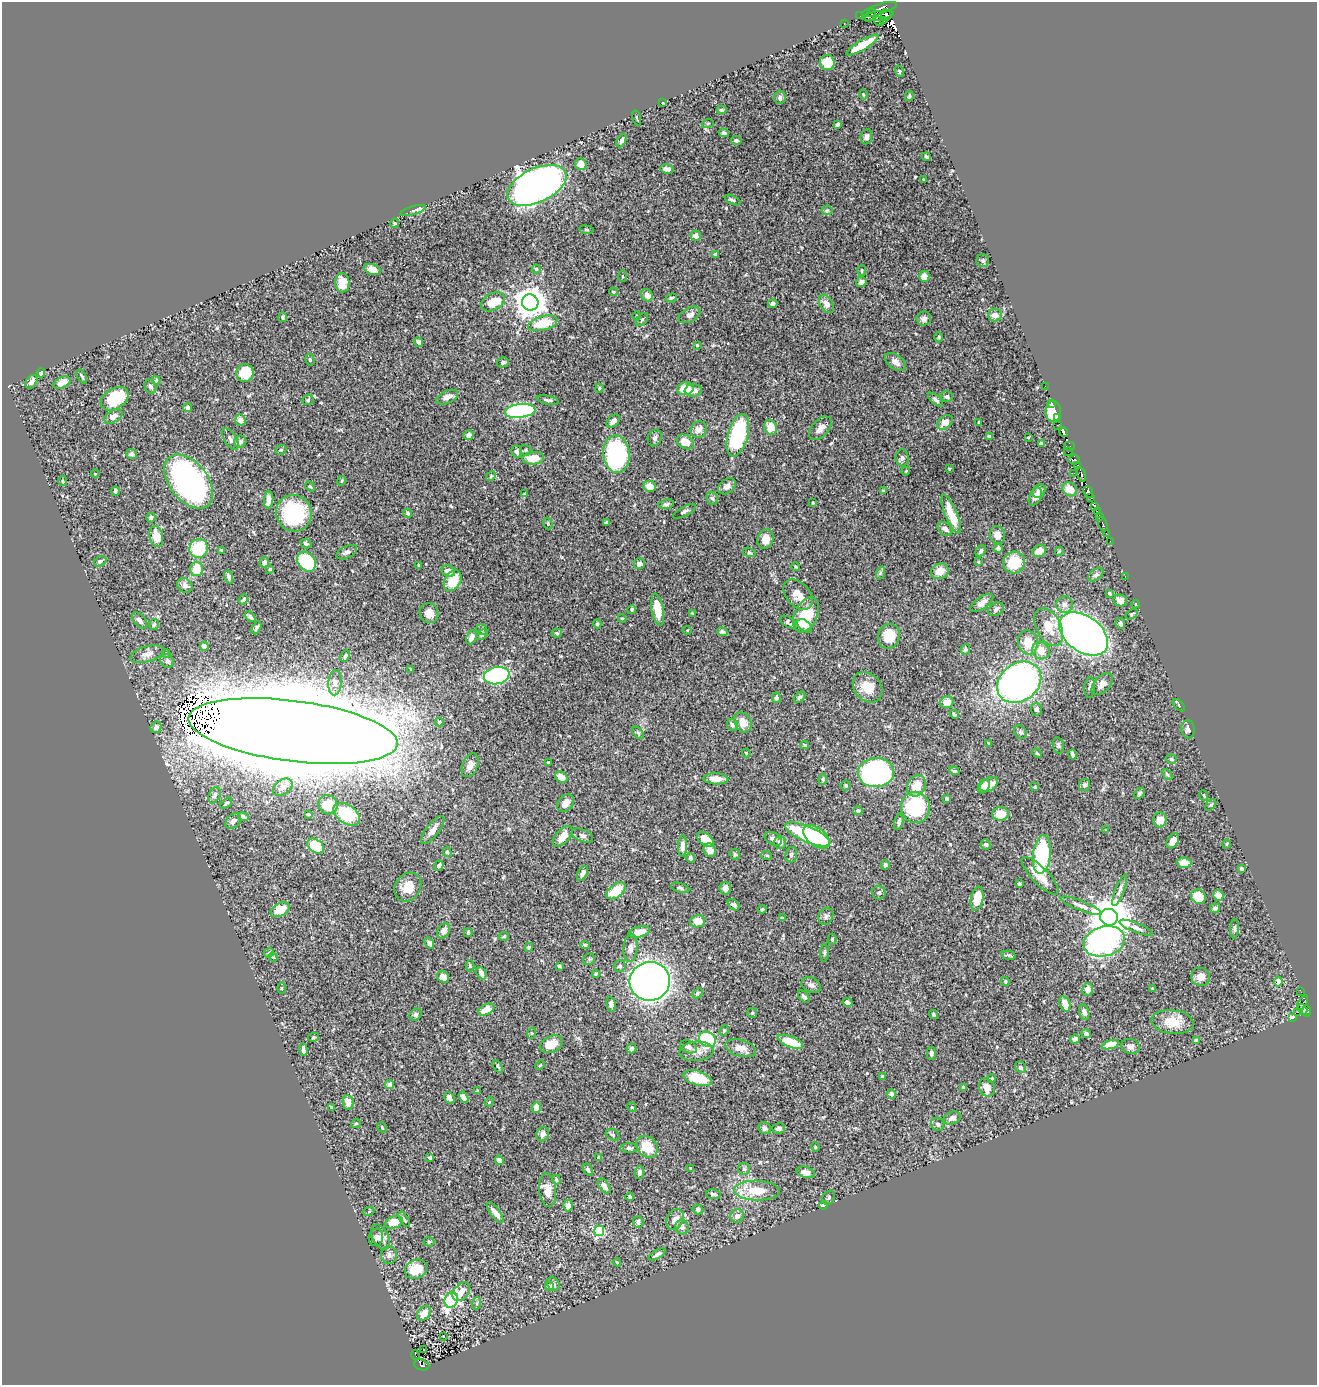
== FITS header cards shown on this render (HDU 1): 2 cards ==
NAXIS1  =                 1315
NAXIS2  =                 1383

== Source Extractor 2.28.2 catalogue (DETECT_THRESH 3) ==
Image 1315 x 1383 px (HDU 1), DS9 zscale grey, 1 PNG px = 1 image px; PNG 1319 x 1387 px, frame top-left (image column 1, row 1383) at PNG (2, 2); each listed source drawn as its Kron ellipse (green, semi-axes under 4 px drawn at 4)
Background 0.483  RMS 0.018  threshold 0.0548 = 3 sigma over >= 5 px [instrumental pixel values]
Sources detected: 474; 7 with non-positive FLUX_AUTO (blend fragments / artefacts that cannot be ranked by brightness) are neither listed nor drawn; the other 467 listed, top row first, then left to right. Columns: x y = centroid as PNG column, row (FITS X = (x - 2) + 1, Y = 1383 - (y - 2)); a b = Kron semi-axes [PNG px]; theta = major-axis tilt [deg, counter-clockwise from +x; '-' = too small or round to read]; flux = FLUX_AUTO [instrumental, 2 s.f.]
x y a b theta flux
880 9 18 5 17 890
870 15 7 2 59 200
886 15 6 5 - 200
860 16 2 2 - 3.2
878 16 15 4 9 480
879 21 5 3 - 170
883 21 4 3 - 60
844 23 3 2 - 3.7
862 45 18 5 30 24
827 62 7 7 - 21
899 71 6 4 -74 1.3
863 94 5 3 - 1.2
909 96 5 4 - 1.5
780 98 6 6 - 3.2
663 103 3 2 - 1.3
722 110 5 4 - 2
637 118 7 2 -75 1.3
708 123 6 4 19 1.4
838 124 4 3 - 3.4
724 133 5 4 - 2.6
866 137 8 5 80 3.5
736 140 5 4 - 3.3
621 141 7 4 63 2.9
926 157 4 3 - 1.8
581 164 6 5 - 11
667 169 7 4 -12 4.5
924 179 3 2 - 1.2
537 185 32 17 25 1100
732 200 8 3 -25 1.9
827 210 5 5 - 1.8
413 211 13 4 17 2.9
395 223 5 4 - 1.5
586 230 7 3 -8 1.4
696 236 5 5 - 7
716 254 3 3 - 2.2
983 261 6 6 - 3.5
372 269 8 5 -19 11
536 269 4 4 - 1.6
862 270 5 4 - 1.3
622 276 5 3 - 1.3
924 276 5 5 - 8.3
861 282 5 5 - 4.6
342 283 9 7 -87 18
613 292 4 3 - 1.4
647 295 6 5 - 8.7
671 298 6 4 17 1.9
493 302 13 8 28 26
530 302 8 8 - 1900
773 304 4 3 - 4
826 304 10 6 -58 8.3
689 315 12 7 29 6.4
995 315 7 6 - 6.4
636 316 5 3 - 1.2
283 317 4 4 - 2.3
924 319 7 7 - 4.4
642 320 7 4 54 1.9
543 323 15 7 15 34
939 337 5 3 - 1.2
418 342 5 3 - 3.3
697 345 3 3 - 1.1
310 360 6 4 -76 2
503 362 6 5 - 2.8
895 362 12 7 -36 7
41 373 4 4 - 15
245 373 9 8 - 40
82 376 8 2 -61 1.6
156 380 4 3 - 1.3
31 382 7 5 55 5.2
62 383 9 5 25 14
150 386 7 5 -68 3.8
1045 386 2 2 - 4
599 388 4 3 - 1.5
685 389 8 6 14 24
693 390 8 6 5 6.9
447 397 11 6 24 8.3
947 397 6 5 - 2.5
115 399 15 10 33 50
308 400 6 5 - 2.1
548 400 11 3 -12 2.5
936 400 9 4 -43 3.4
1052 403 3 2 - 7.1
188 408 4 4 - 3.8
520 411 15 7 6 240
1053 411 10 7 -90 54
113 416 10 6 31 6.4
1058 417 3 2 - 4.4
240 420 6 5 - 7
613 421 8 5 42 6.9
945 422 9 6 41 12
979 422 4 3 - 1.7
1057 425 2 2 - 2.5
770 427 8 6 -65 19
820 428 14 8 49 7.9
699 429 9 7 59 8.1
1064 432 5 3 - 180
469 435 5 4 - 3.8
738 435 22 10 75 120
989 436 4 3 - 4.2
1028 437 4 3 - 0.97
655 438 8 6 72 3.4
230 439 12 6 -58 4.6
240 442 6 6 - 4.9
685 442 9 6 -30 16
1041 443 4 3 - 1.7
1069 446 5 3 - 76
281 450 6 4 21 1.7
526 450 6 5 - 2.1
516 451 6 5 - 3.7
1068 452 4 2 - 22
132 454 5 5 - 2.9
616 454 19 13 -82 180
533 458 11 6 5 19
902 458 8 6 -89 3.2
1074 460 5 5 - 110
1078 465 3 2 - 49
949 469 3 2 - 1.3
906 471 4 3 - 1.1
1074 473 2 2 - 4.8
95 474 4 3 - 0.93
1081 475 8 4 -72 210
491 476 5 4 - 1.5
62 481 5 3 - 1.2
189 481 31 19 -51 410
341 481 5 3 - 1
310 486 5 3 - 1.3
650 486 6 5 - 16
727 486 9 7 40 6.2
1070 489 8 6 -34 14
115 491 4 3 - 2.7
883 491 3 3 - 1.7
1039 491 7 6 - 4.7
1088 492 6 4 -66 570
525 494 4 4 - 1.7
1035 497 9 5 64 7.8
1091 497 4 3 - 130
712 498 7 5 -61 2.4
269 500 8 4 85 7.2
813 503 3 2 - 1.3
666 504 8 4 8 2.7
1095 506 3 3 - 27
684 511 12 4 28 3.4
1097 512 3 3 - 130
294 513 18 17 - 86
408 513 4 4 - 1.6
951 514 20 6 -67 26
1099 516 3 3 - 72
151 518 5 4 - 2.9
606 522 3 2 - 1.3
548 523 6 4 -72 1.7
1103 524 7 3 -69 52
945 529 8 6 -38 6
1106 533 2 2 - 1.3
997 535 9 7 -74 8.2
156 536 11 6 -79 16
765 539 10 8 75 12
1110 541 2 2 - 5.9
306 544 6 4 -26 2.7
199 548 9 9 - 55
998 548 4 4 - 2.3
221 550 3 3 - 1
981 551 6 4 51 3.1
1039 551 7 6 - 13
1059 551 4 4 - 1.5
347 552 11 6 26 4.6
749 552 6 4 -17 1.9
100 561 6 5 - 2.9
264 562 6 4 69 3.8
306 562 11 8 -50 98
978 562 4 4 - 1.3
1014 562 11 10 - 38
639 564 5 5 - 5.5
418 565 4 2 - 1.3
796 567 4 2 - 1.6
197 569 7 6 - 25
270 569 4 3 - 1.8
448 571 7 5 -24 7.2
940 571 9 7 25 16
880 573 7 4 72 1.9
1096 575 9 5 38 3.1
1125 576 3 2 - 3.9
229 577 6 4 -76 4.8
453 581 11 7 57 30
185 585 8 7 - 6.1
1109 593 4 3 - 1.7
798 595 18 11 -47 15
243 599 5 3 - 1.6
1120 600 7 6 - 8
982 603 13 6 35 6.8
1136 604 4 3 - 0.88
1064 605 8 8 - 5.9
632 609 5 4 - 1.9
658 609 16 6 -80 24
996 609 8 6 32 3.5
429 613 10 9 - 8.1
692 613 4 3 - 0.95
1132 614 7 4 34 1.8
806 615 18 11 65 46
250 617 6 4 -44 3
622 618 4 3 - 1.2
140 620 10 5 -49 5.1
788 622 9 5 -33 3
1120 623 5 5 - 4.1
154 624 5 5 - 2.7
597 624 4 4 - 1.9
805 626 8 5 -42 4
1049 627 20 12 -62 26
256 628 7 3 61 2.2
482 629 5 5 - 2
687 630 5 3 - 1.1
722 632 5 4 - 3.4
557 633 5 4 - 1.7
1084 634 27 17 -36 1000
482 635 7 4 39 2.3
889 636 13 10 69 28
471 637 7 5 65 6.3
1028 642 12 10 -80 19
204 646 5 4 - 4.4
965 649 5 4 - 1.9
1041 651 9 8 - 13
166 653 4 4 - 1.4
147 654 18 7 16 7.8
345 656 6 3 66 2.1
167 661 7 6 - 3.6
411 670 3 3 - 1.1
497 676 13 8 11 180
1019 682 24 19 36 470
335 683 13 7 85 6.6
1102 684 13 7 48 8.2
868 687 17 13 -49 23
1090 687 10 5 86 4.2
800 697 6 4 46 2.8
776 698 5 4 - 2.6
947 702 7 6 - 12
1179 705 7 3 -45 1.3
1036 709 6 5 - 2.9
954 714 5 3 - 1.8
439 722 4 4 - 1.8
743 722 10 8 -61 13
732 725 6 5 - 3.3
156 727 6 5 - 3.5
1188 729 9 6 -86 4
293 731 105 30 -7 28000
1020 732 7 5 -50 2.7
638 733 7 4 -46 2
988 743 4 2 - 1
805 745 4 3 - 1.7
1058 745 8 5 -80 2.3
746 753 4 3 - 1.2
1037 753 5 4 - 1.7
1072 754 5 3 - 3
1171 759 5 4 - 2
549 763 3 3 - 1.5
470 765 12 7 68 8.3
954 771 5 3 - 1.5
876 773 18 14 2 320
1167 774 6 4 -50 1.9
561 777 6 5 - 13
716 779 12 5 -2 11
823 779 6 4 82 1.8
989 784 9 6 33 22
1085 785 6 5 - 3
846 786 5 5 - 2
917 786 11 9 59 22
984 786 8 5 58 13
283 787 11 7 36 6.4
1035 787 4 4 - 1.3
1139 793 6 4 43 1.9
214 795 8 5 64 4
1204 795 5 3 - 1.2
947 799 4 3 - 2.6
226 803 7 4 44 2.1
565 803 10 7 49 9.1
328 805 10 9 - 19
1211 805 7 4 45 2.1
915 807 16 14 -75 100
858 811 5 4 - 3.5
308 814 4 2 - 1
347 814 15 9 -35 53
1001 814 8 6 5 16
243 817 5 4 - 3.9
1160 820 7 6 - 12
233 821 9 6 44 6.1
899 822 8 4 74 3
433 830 17 6 53 8.4
1105 830 3 2 - 0.81
808 834 24 7 -23 130
563 836 12 6 47 13
582 836 11 6 -22 3.7
816 837 15 9 -36 110
705 839 10 5 -38 23
773 839 9 6 -30 4.6
1173 841 8 5 57 7.8
780 842 6 5 - 6.1
986 844 5 5 - 3
1226 844 5 3 - 1.2
316 846 9 6 -36 56
682 846 11 4 88 8.2
710 850 7 6 - 11
447 852 5 3 - 2
735 854 5 4 - 1.6
1042 854 19 9 83 120
791 855 8 5 77 2.6
767 856 5 3 - 1.3
691 858 5 4 - 3.4
1184 863 7 5 -3 13
885 865 5 4 - 2.5
439 866 5 4 - 4.3
1241 869 3 3 - 2
582 873 8 4 65 4.3
1040 876 25 8 -46 22
1019 884 3 3 - 1.5
408 887 15 12 53 19
680 888 9 4 -18 2.6
725 888 6 6 - 6.6
1120 890 17 4 69 4.8
616 891 11 6 40 36
879 893 7 7 - 2.8
1218 895 5 5 - 12
1198 897 8 7 - 22
977 898 12 6 78 23
734 905 7 4 -38 3
1081 906 22 5 -21 7.2
1215 908 5 4 - 3.5
762 909 4 3 - 1.4
280 910 10 6 29 21
826 916 9 7 62 3.5
1109 917 9 8 - 4100
782 918 3 3 - 1.5
698 921 7 6 - 15
1136 928 18 5 -22 5.4
1234 929 9 4 86 2.4
444 931 8 6 61 6.8
639 932 11 5 15 14
468 933 4 3 - 2
504 936 5 3 - 1.5
832 939 5 4 - 1.7
1104 941 21 15 15 280
429 943 6 4 -60 3.5
585 945 5 4 - 1.8
529 947 4 4 - 2
630 948 14 7 85 6.1
269 953 5 4 - 2
824 953 8 3 85 2
1009 955 7 3 -13 2.1
273 957 5 3 - 1
589 959 6 5 - 2
470 966 5 4 - 1.6
559 966 3 3 - 1.5
620 966 6 6 - 3.1
481 973 6 4 -64 7.7
596 974 4 3 - 1.2
443 977 6 5 - 10
1201 977 9 9 - 8.5
650 981 20 19 - 880
1005 981 4 4 - 1.7
1278 981 5 4 - 0.75
811 985 10 7 -27 4.4
281 988 5 3 - 1.1
1152 988 3 2 - 0.9
1088 989 6 5 - 10
1301 992 3 2 - 4.9
697 993 6 4 42 2.1
804 997 7 4 -50 3.3
847 1002 5 4 - 4.9
1303 1003 8 4 58 30
611 1004 7 4 -83 5.1
1065 1004 8 5 -71 11
1302 1009 6 3 -57 43
486 1010 8 5 26 16
1306 1011 6 4 -87 97
1084 1012 7 5 -76 6.3
1298 1012 3 2 - 8.4
752 1013 5 5 - 1.4
934 1014 5 4 - 2.2
415 1015 6 5 - 2.5
1292 1018 4 3 - 18
1173 1022 21 12 -7 22
724 1031 5 4 - 1.6
532 1033 5 3 - 0.98
1086 1034 5 4 - 2.7
314 1037 5 3 - 1.7
707 1039 9 7 -32 150
1075 1039 5 4 - 7.5
1196 1040 4 3 - 4.2
790 1042 13 5 -21 29
551 1044 11 8 26 18
1110 1045 9 4 17 14
688 1047 9 6 -23 4.6
1130 1047 9 7 -16 5.2
631 1048 5 4 - 2.7
741 1048 16 8 -16 12
303 1050 6 3 -85 4.5
696 1051 17 10 5 10
931 1053 7 4 -89 3.2
540 1065 5 3 - 1.1
498 1066 7 4 -56 1.7
1020 1067 6 5 - 2.8
883 1077 4 4 - 2.2
698 1078 15 7 -16 29
992 1078 4 4 - 1.9
390 1084 4 4 - 5.5
987 1087 9 7 -63 12
963 1088 4 3 - 2.9
478 1091 4 3 - 1.8
891 1094 5 4 - 5.5
464 1097 6 4 -61 8.1
449 1098 6 4 -57 4.6
348 1102 7 5 -84 9.1
489 1102 5 4 - 1.2
331 1107 4 2 - 0.79
632 1107 5 4 - 1.3
536 1108 5 4 - 10
952 1118 9 6 21 6.3
356 1123 5 3 - 1.1
938 1124 7 6 - 2.7
382 1127 5 4 - 1.4
765 1128 6 5 - 3.8
779 1128 6 5 - 4.4
543 1134 7 6 - 5.4
613 1135 7 5 -32 2.2
647 1147 12 9 -45 24
815 1147 5 3 - 1
629 1148 9 4 3 3
430 1157 3 3 - 1.6
599 1157 4 4 - 2
499 1160 5 4 - 4.9
691 1168 4 3 - 1.3
744 1169 6 6 - 2.3
588 1170 7 4 -59 3.1
639 1172 6 4 79 4.3
806 1172 9 5 -15 6.2
556 1180 5 4 - 1.9
604 1186 8 5 -54 7.2
547 1190 17 8 -84 12
757 1191 23 10 -2 29
713 1194 7 5 -8 3.6
630 1197 4 3 - 2.1
829 1198 7 5 57 2.5
568 1205 6 5 - 5.3
823 1205 4 3 - 11
698 1210 5 4 - 2.9
369 1211 5 3 - 1.1
495 1213 12 4 -52 8.9
737 1216 7 6 - 5.6
404 1219 9 3 -58 1.9
675 1219 11 8 59 9.7
394 1222 9 6 17 18
638 1222 6 5 - 4.5
682 1227 7 7 - 4.5
599 1231 5 5 - 87
380 1237 13 8 -64 6.8
376 1238 8 7 - 4
429 1242 5 5 - 1.4
657 1254 9 3 30 3.7
389 1255 9 8 - 4.7
617 1262 4 2 - 1
416 1269 11 9 29 24
553 1284 7 6 - 4.3
549 1286 4 4 - 5.8
461 1292 11 7 50 12
451 1300 8 6 66 210
477 1303 6 4 72 1.4
424 1313 8 6 49 13
443 1336 2 2 - 0.61
424 1349 2 2 - 0.8
415 1355 5 2 - 2.3
422 1365 8 5 -20 36
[7 non-positive-flux detections neither listed nor drawn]